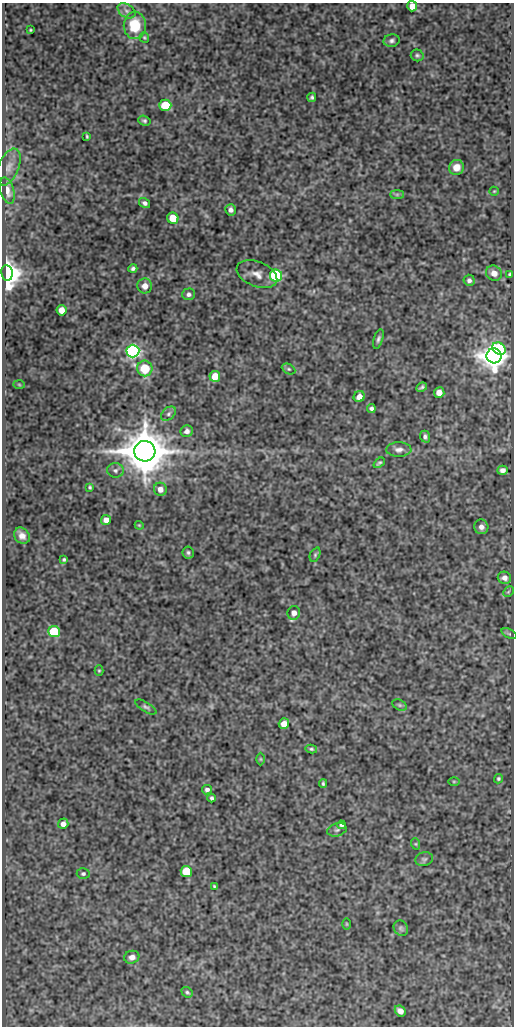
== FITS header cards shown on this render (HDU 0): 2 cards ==
NAXIS1  =                  512
NAXIS2  =                 1024

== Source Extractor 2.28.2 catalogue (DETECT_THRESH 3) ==
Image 512 x 1024 px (HDU 0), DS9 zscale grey, 1 PNG px = 1 image px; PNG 516 x 1028 px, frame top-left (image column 1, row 1024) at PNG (2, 3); each listed source drawn as its Kron ellipse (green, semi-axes under 4 px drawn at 4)
Background 88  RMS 0.52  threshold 1.55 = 3 sigma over >= 5 px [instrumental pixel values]
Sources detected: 87; all 87 listed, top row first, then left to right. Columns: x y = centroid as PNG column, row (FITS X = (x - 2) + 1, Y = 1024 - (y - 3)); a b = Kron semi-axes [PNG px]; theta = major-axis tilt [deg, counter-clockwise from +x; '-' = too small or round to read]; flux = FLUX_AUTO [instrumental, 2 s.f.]
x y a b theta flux
412 6 5 5 - 360
127 11 10 6 -32 160
135 25 13 11 90 1200
30 30 3 2 - 36
144 38 5 5 - 45
392 41 8 6 13 100
417 55 6 6 - 68
312 97 5 4 - 66
165 105 6 5 - 1500
144 121 6 5 - 68
87 136 3 3 - 41
9 167 19 10 67 340
456 167 8 7 - 330
7 191 13 7 -75 340
494 191 5 4 - 36
397 194 7 4 0 65
145 203 6 4 -33 96
231 210 5 5 - 140
173 218 6 5 - 700
133 269 4 4 - 79
7 273 8 5 -82 40000
494 273 8 7 - 290
257 274 21 12 -22 330
509 274 3 2 - 33
276 276 6 6 - 4600
469 280 5 5 - 110
145 286 7 7 - 240
188 294 6 6 - 120
62 310 5 5 - 330
378 339 10 4 73 97
499 349 7 5 -35 2800
133 351 6 6 - 13000
494 356 7 7 - 51000
145 368 8 7 - 1100
289 369 7 5 -26 65
215 376 5 5 - 580
19 385 6 4 -2 42
422 387 5 3 - 70
439 392 5 5 - 290
359 397 6 5 - 280
371 409 4 4 - 100
169 414 8 6 41 100
187 431 6 5 - 150
425 437 6 5 - 93
399 450 12 7 2 180
145 451 10 10 - 180000
379 463 6 3 40 61
115 470 8 7 - 110
502 470 5 4 - 150
90 487 4 4 - 46
160 489 7 6 - 210
106 520 5 5 - 210
139 525 4 3 - 31
481 527 7 7 - 190
22 536 9 7 -47 220
188 552 6 5 - 68
315 555 7 5 64 57
64 559 4 4 - 54
504 578 7 6 - 170
508 592 6 4 44 50
294 613 7 6 - 200
54 631 6 5 - 2100
509 634 8 4 -23 50
99 671 5 4 - 39
400 705 8 5 -27 64
146 707 12 5 -31 95
284 724 5 5 - 370
311 749 6 4 -11 57
261 759 6 4 -89 43
498 779 5 4 - 54
454 781 6 4 0 38
323 783 4 3 - 54
207 790 5 4 - 91
212 798 4 3 - 67
63 824 5 5 - 160
341 825 4 4 - 100
337 830 10 6 16 110
416 844 6 4 -71 40
424 859 9 7 16 97
186 872 5 5 - 1500
83 874 6 5 - 69
214 886 3 3 - 36
347 924 6 4 -89 33
401 928 8 6 -55 91
132 957 8 6 16 170
187 992 6 5 - 60
400 1011 6 5 - 200
At the frame edge (FLAGS 8, measured only in part): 1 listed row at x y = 412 6

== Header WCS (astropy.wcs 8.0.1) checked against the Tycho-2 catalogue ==
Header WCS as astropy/WCSLIB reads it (CRVAL/CRPIX/CD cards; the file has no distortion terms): RA---SIN/DEC--SIN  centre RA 14:04:10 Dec +54:48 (211.04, +54.80 deg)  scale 1 arcsec/px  FOV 8.5' x 17.1'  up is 0 deg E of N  parity normal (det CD < 0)
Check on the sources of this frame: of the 60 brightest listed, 4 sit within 1.5 arcsec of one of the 5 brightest Tycho-2 stars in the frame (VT <= 11.52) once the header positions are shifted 0.16 arcsec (0.16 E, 0.04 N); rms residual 0.38 arcsec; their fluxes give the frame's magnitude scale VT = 22.42 - 2.5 log10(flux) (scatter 0.23 mag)
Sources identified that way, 4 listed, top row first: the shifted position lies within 1.5 arcsec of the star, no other Tycho-2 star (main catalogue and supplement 1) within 3.0 arcsec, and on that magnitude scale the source's flux lands within +1.5 / -3 mag of the star's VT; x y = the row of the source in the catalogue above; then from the Tycho-2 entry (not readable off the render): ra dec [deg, ICRS J2000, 3 dp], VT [Tycho-2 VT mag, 2 dp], TYC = Tycho-2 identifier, HIP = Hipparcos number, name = IAU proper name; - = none
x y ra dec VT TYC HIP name
7 273 211.163 +54.866 10.70 3852-121-1 68778 -
133 351 211.102 +54.845 11.52 3852-233-1 - -
494 356 210.928 +54.843 10.86 3852-293-1 - -
145 451 211.096 +54.817 9.53 3852-179-1 - -